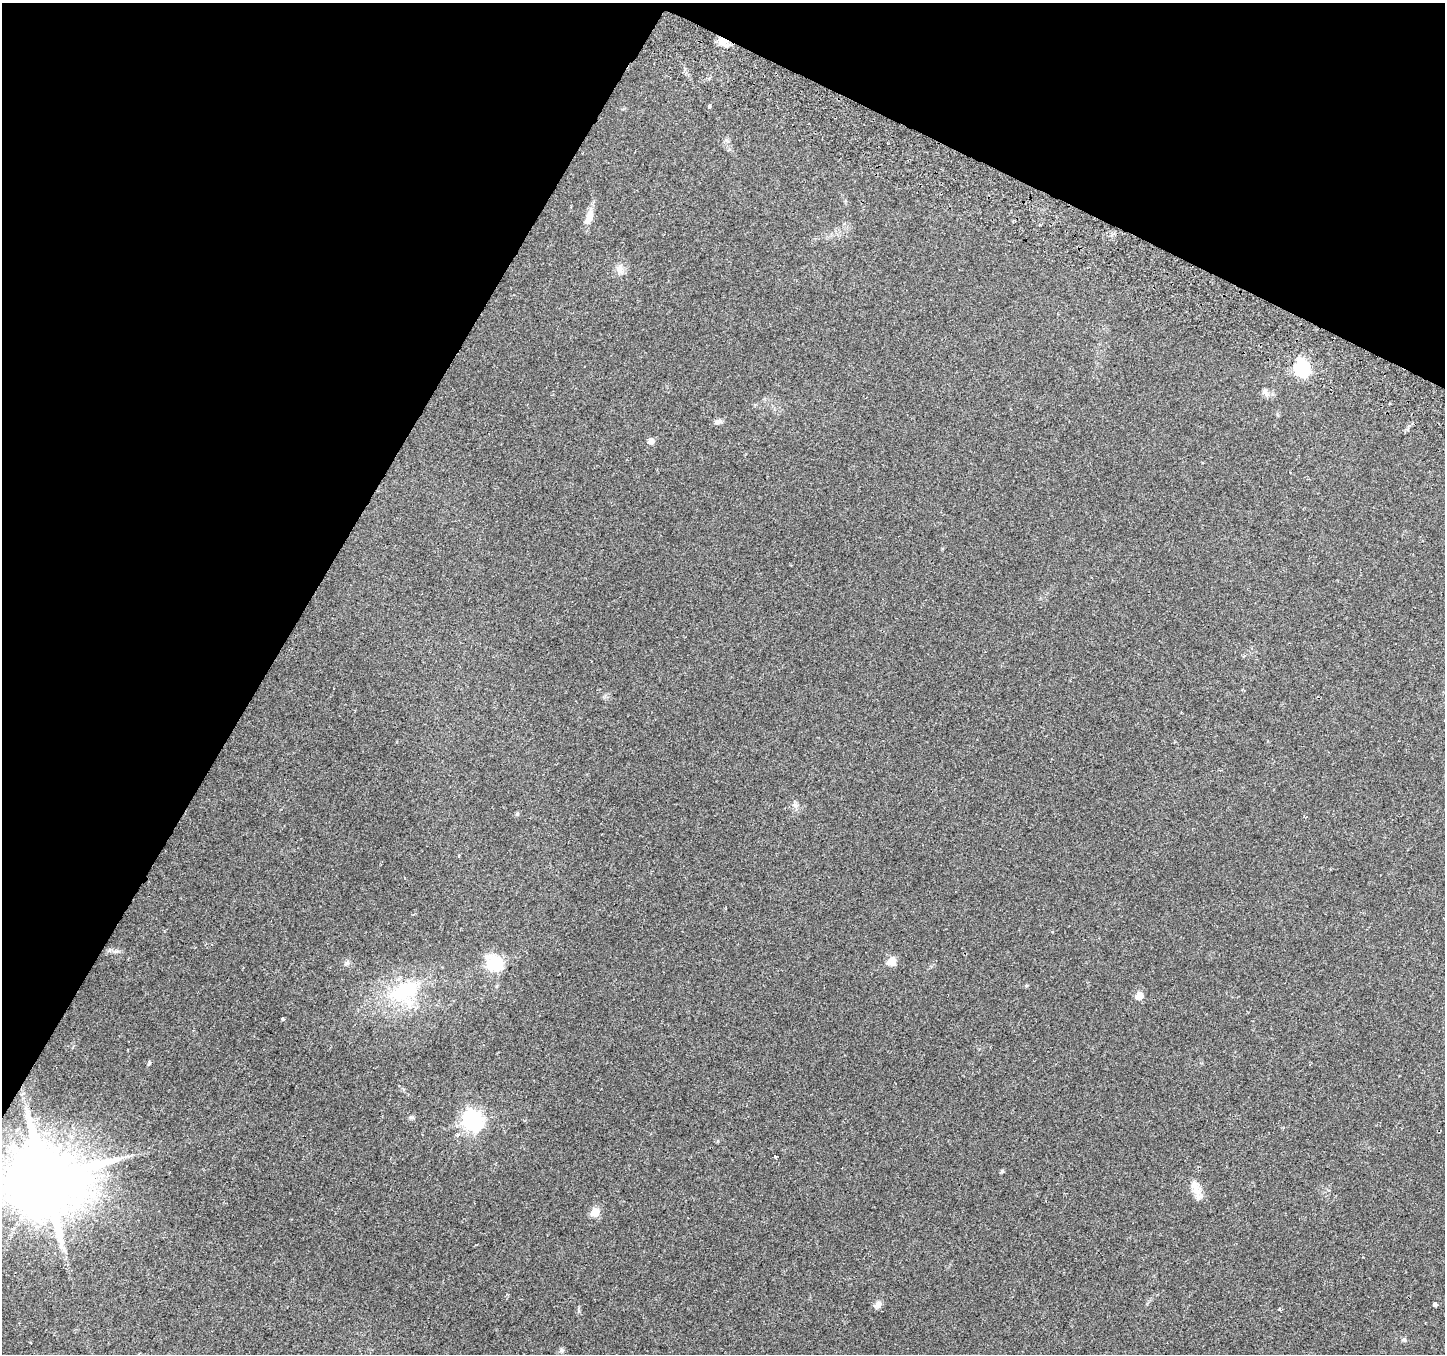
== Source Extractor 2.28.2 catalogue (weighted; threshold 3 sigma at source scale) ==
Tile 2 of 4 x 4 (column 2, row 1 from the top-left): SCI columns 1474-2916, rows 4307-5658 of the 5840 x 5975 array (HDU 1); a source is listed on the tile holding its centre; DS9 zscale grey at full resolution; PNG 1447 x 1356 px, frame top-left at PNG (2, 3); no overlay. Shown black and unused: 27% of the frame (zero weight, under 2 of 3 exposures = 3% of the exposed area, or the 3 px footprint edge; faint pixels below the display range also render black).
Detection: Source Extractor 2.28.2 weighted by HDU 2 'WHT'; one run over the whole footprint, this tile lists its part. Background 0.0522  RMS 0.0054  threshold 0.0243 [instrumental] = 3 sigma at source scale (4.5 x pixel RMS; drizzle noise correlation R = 1.50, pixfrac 1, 0.0396/0.0396 arcsec/px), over >= 5 px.
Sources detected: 29; all 29 listed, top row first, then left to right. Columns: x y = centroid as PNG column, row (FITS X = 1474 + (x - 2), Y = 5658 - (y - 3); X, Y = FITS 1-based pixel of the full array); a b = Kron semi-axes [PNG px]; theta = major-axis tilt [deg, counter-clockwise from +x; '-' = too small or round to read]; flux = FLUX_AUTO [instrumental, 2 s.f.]
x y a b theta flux
722 41 13 10 -21 5
709 106 4 3 - 2.8
589 217 20 8 73 6
620 268 12 10 70 3.7
1302 368 7 7 - 130
1265 392 10 7 -68 2.2
718 422 10 6 9 2.1
651 441 6 5 - 4.2
795 805 9 4 -32 1.4
517 814 5 5 - 0.82
891 961 6 5 - 14
347 963 6 6 - 1.2
495 963 7 7 - 79
404 991 47 26 22 39
1139 996 5 5 - 11
282 1018 3 3 - 0.91
149 1063 6 4 78 0.74
411 1117 6 5 - 0.95
472 1121 7 7 - 290
775 1156 3 3 - 1.9
1002 1171 5 5 - 0.83
44 1178 19 18 - 6300
1195 1186 21 11 -84 6.1
595 1212 6 5 - 20
1435 1304 5 3 - 2.8
877 1305 12 7 39 2.3
1279 1309 3 3 - 0.91
1404 1339 6 5 - 0.91
562 1350 7 6 - 1.3
Overlapping masked pixels (flux is a lower limit): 2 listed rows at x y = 722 41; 44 1178
Isophote crosses this tile's border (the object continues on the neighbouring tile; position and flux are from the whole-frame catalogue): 1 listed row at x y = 44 1178
Unlisted compact peaks at least as high as the median listed source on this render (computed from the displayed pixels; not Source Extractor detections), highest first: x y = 116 951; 579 1311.